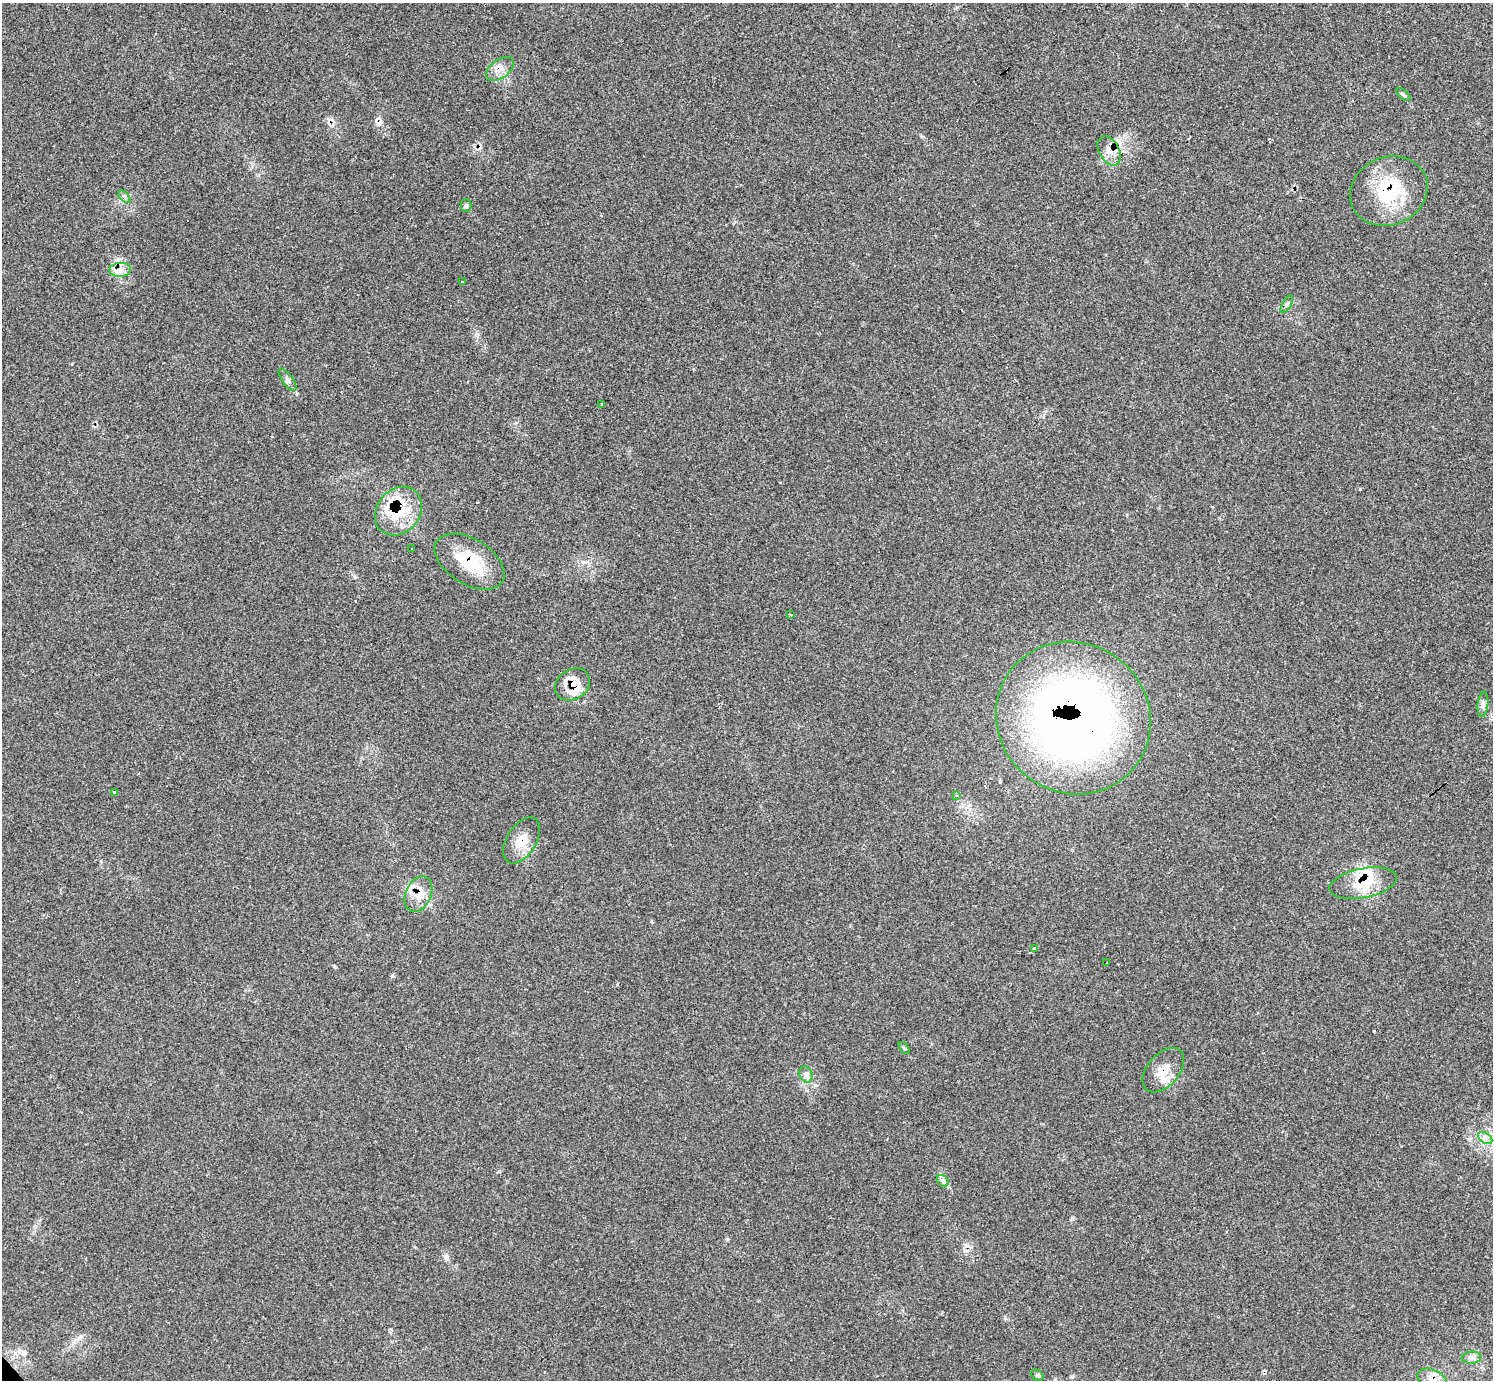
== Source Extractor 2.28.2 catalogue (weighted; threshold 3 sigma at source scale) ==
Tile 10 of 4 x 4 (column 2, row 3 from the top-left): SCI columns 1492-2982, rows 1543-2920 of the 5972 x 5970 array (HDU 1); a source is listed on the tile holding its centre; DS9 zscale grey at full resolution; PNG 1495 x 1382 px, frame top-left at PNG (2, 3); each listed source drawn as its Kron ellipse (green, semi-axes under 4 px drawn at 4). Shown black and unused: <1% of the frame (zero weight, under 2 of 3 exposures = <1% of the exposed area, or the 3 px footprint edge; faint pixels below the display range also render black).
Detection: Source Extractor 2.28.2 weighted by HDU 2 'WHT'; one run over the whole footprint, this tile lists its part. Background 0.161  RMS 0.0092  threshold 0.0415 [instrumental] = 3 sigma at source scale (4.5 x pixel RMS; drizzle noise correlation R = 1.50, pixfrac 1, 0.05/0.05 arcsec/px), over >= 5 px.
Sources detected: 42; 4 cosmic-ray / hot-pixel residue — neither listed nor drawn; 5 inside a brighter listed object's ellipse — not listed separately; the other 33 listed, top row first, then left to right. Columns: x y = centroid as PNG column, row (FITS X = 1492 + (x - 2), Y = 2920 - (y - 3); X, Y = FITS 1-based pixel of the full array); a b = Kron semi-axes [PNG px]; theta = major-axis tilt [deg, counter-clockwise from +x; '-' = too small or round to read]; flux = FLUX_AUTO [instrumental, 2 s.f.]
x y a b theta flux
500 69 16 9 37 8.1
1403 95 8 4 -41 1.8
1109 151 16 10 -60 8.9
1389 191 40 34 25 62
124 197 7 4 -44 2.3
466 205 6 5 - 1.8
120 270 11 7 8 5.6
462 282 3 3 - 3.6
1287 304 10 3 60 1.8
288 380 13 5 -54 3.4
601 404 3 3 - 1.1
399 511 26 21 51 38
412 549 3 3 - 1.9
470 562 38 22 -32 42
790 614 4 3 - 2.2
572 684 19 14 34 19
1483 704 13 5 84 3.2
1073 718 79 75 -36 710
115 793 4 3 - 7.4
956 795 3 3 - 0.71
521 840 25 14 58 16
1363 883 34 14 11 26
418 894 18 12 65 13
1035 948 3 3 - 2.9
1107 963 3 2 - 1.4
904 1048 7 3 -53 1.2
1163 1070 26 16 49 16
806 1074 8 6 -68 3.1
1485 1138 8 5 -35 3.2
943 1181 6 5 - 2.1
1471 1358 10 6 6 3.8
1037 1375 6 5 - 1.7
1432 1380 16 10 -27 10
Overlapping masked pixels (flux is a lower limit): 13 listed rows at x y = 500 69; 1109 151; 1389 191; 120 270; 399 511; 470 562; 572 684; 1073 718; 521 840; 1363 883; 418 894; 1163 1070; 1432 1380
Isophote crosses this tile's border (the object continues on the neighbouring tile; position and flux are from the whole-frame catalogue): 1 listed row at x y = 1432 1380
Unlisted compact peaks at least as high as the median listed source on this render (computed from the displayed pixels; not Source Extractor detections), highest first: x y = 1374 1031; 1072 1218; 392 976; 446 1256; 335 967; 1360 489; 727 1239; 1005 1318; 355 577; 617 984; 921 136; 101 861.